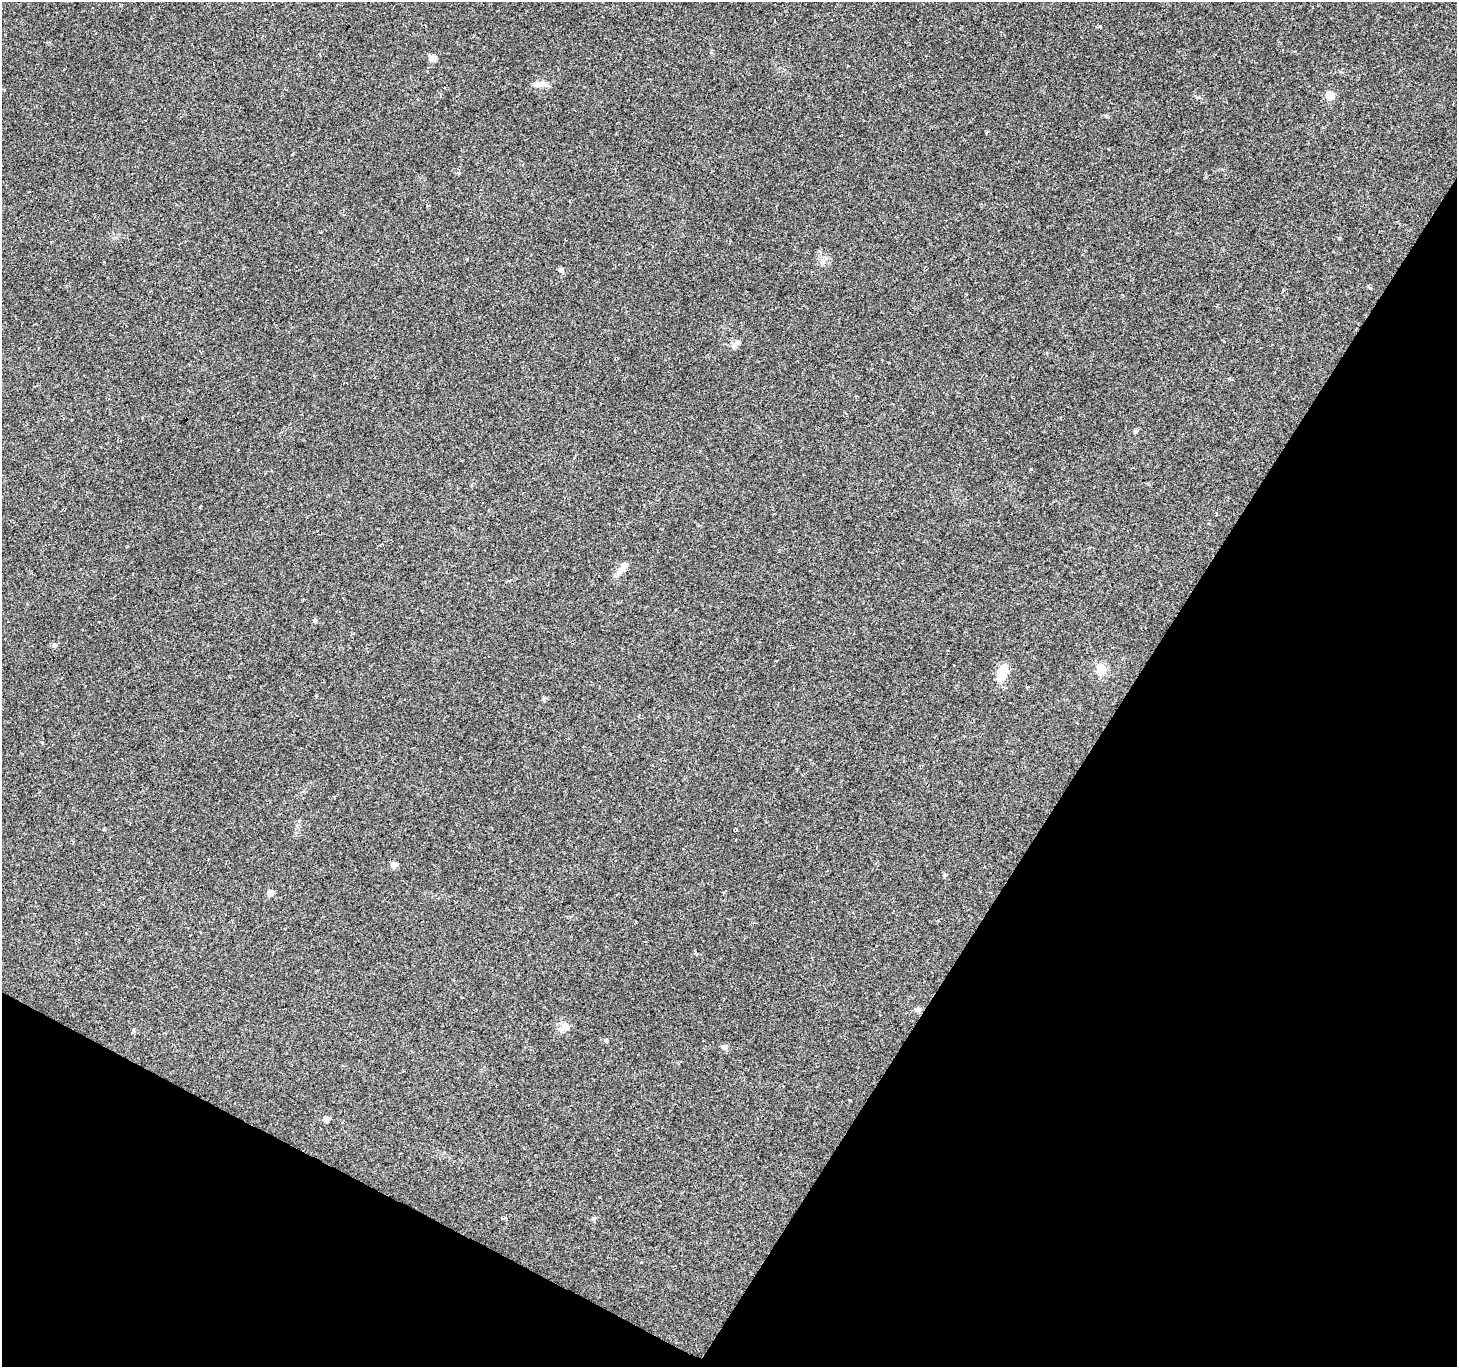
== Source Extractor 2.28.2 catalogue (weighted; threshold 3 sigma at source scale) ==
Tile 15 of 4 x 4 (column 3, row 4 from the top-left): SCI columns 2914-4368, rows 257-1621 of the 5824 x 5906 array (HDU 1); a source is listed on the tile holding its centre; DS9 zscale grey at full resolution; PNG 1459 x 1369 px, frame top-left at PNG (2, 2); no overlay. Shown black and unused: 29% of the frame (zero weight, under 2 of 3 exposures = <1% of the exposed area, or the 3 px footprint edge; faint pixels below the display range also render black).
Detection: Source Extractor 2.28.2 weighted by HDU 2 'WHT'; one run over the whole footprint, this tile lists its part. Background 0.0856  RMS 0.0063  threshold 0.0282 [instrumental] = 3 sigma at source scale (4.5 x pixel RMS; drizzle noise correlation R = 1.50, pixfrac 1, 0.0396/0.0396 arcsec/px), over >= 5 px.
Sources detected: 52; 17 cosmic-ray / hot-pixel residue — not listed; the other 35 listed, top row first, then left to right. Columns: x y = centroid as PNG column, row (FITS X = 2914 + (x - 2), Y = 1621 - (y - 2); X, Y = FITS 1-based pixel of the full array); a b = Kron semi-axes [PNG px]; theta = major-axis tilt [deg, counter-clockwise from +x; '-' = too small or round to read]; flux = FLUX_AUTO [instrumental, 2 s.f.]
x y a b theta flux
831 20 3 3 - 1.5
1100 27 5 3 - 1.2
432 58 10 8 7 2.5
539 84 16 7 5 4.6
1330 96 6 5 - 18
1023 128 3 3 - 0.91
292 154 3 3 - 2
458 173 4 3 - 1.4
428 206 4 3 - 1.7
653 247 3 2 - 0.58
560 270 6 6 - 1.5
1153 280 3 2 - 0.56
735 344 13 6 40 3.4
1136 431 5 5 - 1
1031 469 3 3 - 4
622 568 20 7 51 5.7
315 620 5 5 - 1.3
1101 669 12 10 -87 8
1002 673 19 9 74 11
1027 687 3 3 - 0.74
544 698 5 5 - 1.5
736 829 4 4 - 1.2
603 838 2 2 - 0.48
394 865 7 6 - 2.9
270 893 5 5 - 5.4
635 922 3 2 - 0.57
918 1010 8 6 1 1.6
566 1027 12 9 -32 4.1
606 1040 5 4 - 0.95
724 1047 7 7 - 1.8
849 1100 3 3 - 1.3
326 1119 5 5 - 4.2
504 1218 5 3 - 3.7
594 1218 7 4 43 0.98
640 1262 3 3 - 2.9
Unlisted compact peaks at least as high as the median listed source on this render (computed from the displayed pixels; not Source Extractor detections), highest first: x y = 55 645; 945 875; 1106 116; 467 259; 1339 238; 1370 288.